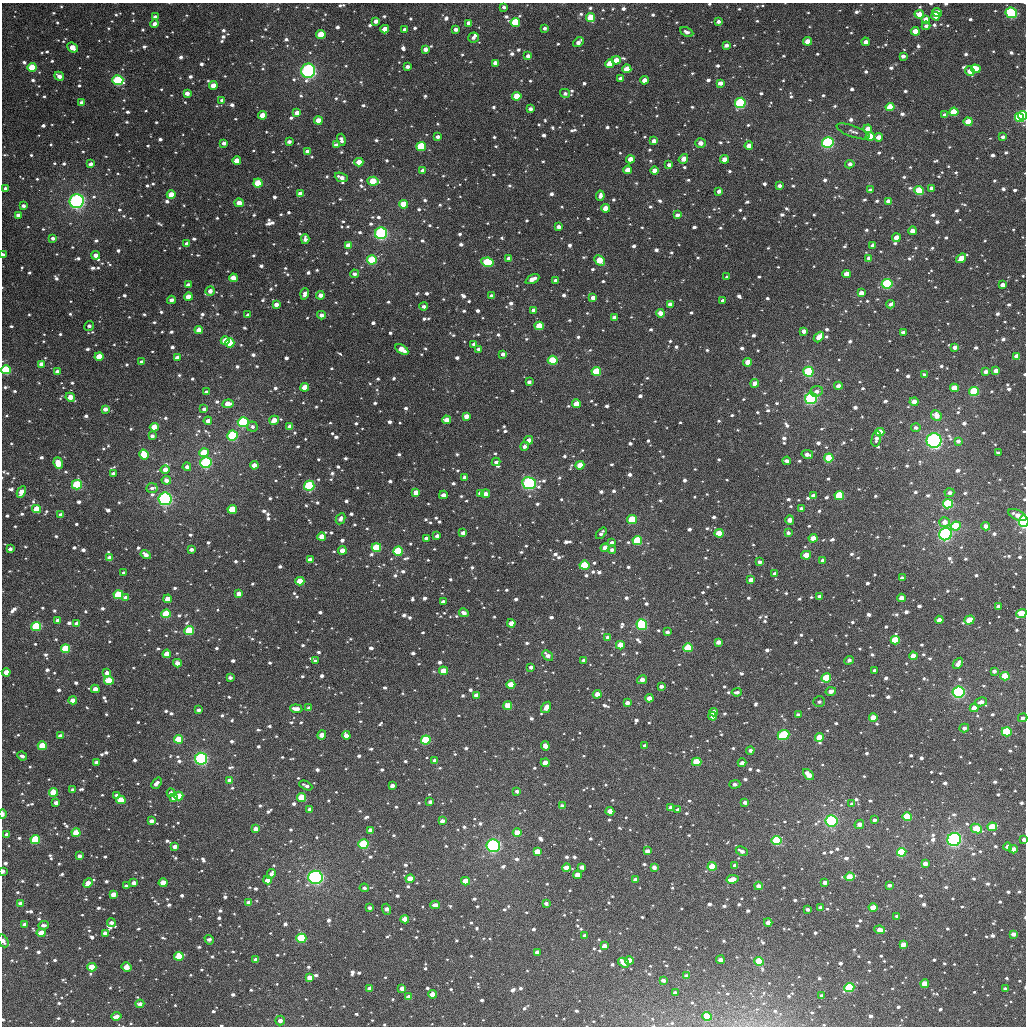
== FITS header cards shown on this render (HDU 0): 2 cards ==
NAXIS1  =                 1024
NAXIS2  =                 1024

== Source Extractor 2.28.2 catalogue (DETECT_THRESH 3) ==
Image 1024 x 1024 px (HDU 0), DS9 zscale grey, 1 PNG px = 1 image px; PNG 1028 x 1028 px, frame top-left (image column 1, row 1024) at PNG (2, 3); each listed source drawn as its Kron ellipse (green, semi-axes under 4 px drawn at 4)
Background 3830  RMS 75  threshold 225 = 3 sigma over >= 5 px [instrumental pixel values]
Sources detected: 1626; of the 1626, the 500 brightest by FLUX_AUTO listed and drawn (1126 fainter detections omitted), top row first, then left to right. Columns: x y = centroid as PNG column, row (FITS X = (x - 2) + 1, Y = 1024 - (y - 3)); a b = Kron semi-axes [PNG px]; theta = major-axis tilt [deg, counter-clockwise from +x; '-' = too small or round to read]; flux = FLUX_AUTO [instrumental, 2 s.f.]
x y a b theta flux
504 7 4 3 - 1.7e+04
937 13 5 3 - 7.0e+04
1011 13 6 5 - 3.7e+05
919 14 5 4 - 6.7e+04
936 16 4 4 - 5.1e+04
155 17 4 4 - 2.4e+04
591 18 4 4 - 1.6e+05
926 19 4 4 - 3.8e+04
376 21 4 3 - 3.0e+04
515 22 5 4 - 3.4e+05
718 22 4 4 - 2.3e+04
469 23 4 4 - 2.8e+04
155 24 4 4 - 3.6e+04
926 26 4 3 - 1.8e+04
545 28 3 3 - 1.8e+04
385 29 4 4 - 6.8e+04
456 29 4 3 - 2.8e+04
405 30 3 3 - 1.9e+04
915 31 4 4 - 8.9e+04
687 32 7 4 -25 2.2e+04
321 35 4 4 - 1.6e+05
473 38 5 5 - 1.8e+04
808 41 4 4 - 8.4e+04
578 42 6 4 40 2.7e+04
866 42 4 4 - 3.7e+04
726 45 4 3 - 2.2e+04
72 47 6 4 -40 6.7e+04
425 49 4 4 - 3.2e+04
528 56 4 4 - 3.0e+04
903 56 4 3 - 2.5e+04
616 60 4 4 - 6.8e+04
495 63 4 4 - 4.7e+04
610 64 4 4 - 1.4e+05
32 67 4 4 - 1.6e+05
407 67 4 3 - 2.1e+04
627 69 4 4 - 9.7e+04
976 69 5 4 - 9.2e+04
308 71 7 7 - 8.2e+05
970 71 5 4 - 5.6e+04
59 76 5 3 - 3.2e+04
620 78 4 4 - 1.9e+04
118 80 5 5 - 3.7e+05
644 80 4 4 - 4.5e+04
720 83 4 4 - 3.3e+04
213 85 4 4 - 6.2e+04
187 93 4 3 - 3.1e+04
565 93 5 4 - 1.8e+04
517 96 4 4 - 2.0e+05
222 100 4 3 - 2.0e+04
82 103 4 4 - 3.1e+04
740 103 5 5 - 5.9e+05
890 107 4 4 - 1.5e+05
530 109 4 3 - 2.4e+04
954 112 4 4 - 2.0e+05
297 113 4 4 - 5.3e+04
262 115 4 4 - 8.3e+04
945 115 4 3 - 2.9e+04
1023 115 5 4 - 4.7e+05
1020 118 5 4 - 4.7e+05
318 121 4 4 - 8.9e+04
968 122 4 4 - 1.1e+05
868 129 4 4 - 6.2e+04
853 131 17 5 -20 2.5e+04
870 136 4 4 - 1.2e+05
437 137 4 3 - 2.1e+04
878 137 4 4 - 4.5e+04
1003 137 4 3 - 2.0e+04
341 140 6 3 -74 2.2e+04
654 141 4 4 - 4.0e+04
289 142 4 3 - 2.1e+04
828 142 6 5 - 7.6e+05
224 143 4 3 - 2.4e+04
700 143 5 4 - 3.7e+04
336 145 4 3 - 2.4e+04
421 146 5 4 - 3.9e+05
749 146 4 4 - 5.3e+04
307 151 4 4 - 3.1e+04
630 159 4 4 - 5.8e+04
683 159 5 4 - 6.5e+04
724 159 4 4 - 5.6e+04
237 161 4 4 - 9.8e+04
359 162 4 4 - 6.5e+04
91 164 4 3 - 2.1e+04
850 164 4 4 - 2.5e+04
669 165 4 3 - 2.3e+04
628 170 4 4 - 6.7e+04
422 171 4 3 - 2.4e+04
655 171 4 4 - 5.1e+04
341 177 7 3 -23 3.5e+04
373 181 6 4 -5 1.3e+05
258 183 4 4 - 1.6e+05
779 186 4 3 - 2.1e+04
5 188 4 3 - 1.8e+04
931 188 4 4 - 2.6e+04
870 190 4 4 - 1.8e+04
919 190 5 4 - 2.4e+05
719 191 4 3 - 2.9e+04
300 193 4 4 - 3.3e+04
171 195 4 4 - 9.1e+04
600 196 5 4 - 2.8e+04
77 201 7 7 - 1.1e+06
888 201 4 4 - 3.9e+04
239 203 5 4 - 5.3e+04
403 204 4 4 - 1.6e+05
23 206 4 3 - 1.9e+04
605 208 4 4 - 6.8e+04
18 215 4 3 - 2.2e+04
677 215 4 3 - 2.4e+04
559 227 4 3 - 2.7e+04
912 231 4 4 - 5.0e+04
381 233 6 6 - 7.0e+05
53 238 4 3 - 2.0e+04
896 238 4 4 - 7.8e+04
305 239 5 4 - 2.5e+04
187 244 4 4 - 4.3e+04
348 245 4 4 - 4.4e+04
873 246 4 4 - 3.2e+04
3 255 3 3 - 2.1e+04
96 255 4 4 - 3.8e+04
869 258 4 3 - 2.5e+04
961 258 5 4 - 8.9e+04
509 259 4 4 - 3.8e+04
372 260 5 4 - 3.0e+05
600 260 6 4 -45 1.2e+05
487 262 6 4 -9 3.0e+05
354 274 4 4 - 2.3e+04
847 274 4 4 - 8.7e+04
727 277 4 3 - 1.8e+04
233 278 4 4 - 6.9e+04
532 279 7 4 27 5.3e+04
555 281 4 3 - 2.4e+04
887 284 5 5 - 5.6e+05
188 285 4 3 - 2.5e+04
1002 285 4 4 - 3.6e+04
210 291 5 4 - 3.2e+04
861 293 4 4 - 4.5e+04
305 294 6 4 71 2.8e+04
320 295 4 4 - 3.5e+04
491 296 4 3 - 1.8e+04
188 297 4 4 - 5.1e+04
593 298 4 4 - 4.2e+04
171 300 4 3 - 2.2e+04
723 300 4 3 - 1.9e+04
276 304 4 3 - 3.3e+04
670 304 4 3 - 3.7e+04
890 304 4 3 - 2.1e+04
424 306 4 4 - 2.0e+04
533 310 4 3 - 2.0e+04
660 313 4 4 - 6.0e+04
248 315 4 3 - 2.3e+04
321 315 4 4 - 3.2e+04
614 318 4 4 - 2.8e+04
89 326 5 4 - 2.0e+04
539 326 4 4 - 1.7e+05
199 330 4 4 - 5.8e+04
804 331 4 3 - 3.4e+04
903 332 4 3 - 2.5e+04
819 337 6 4 49 7.3e+04
225 341 4 4 - 1.1e+05
230 343 4 4 - 1.1e+05
474 344 4 3 - 2.4e+04
955 347 4 3 - 3.0e+04
402 349 7 4 -32 7.6e+04
479 349 4 3 - 1.7e+04
503 354 4 3 - 2.5e+04
1017 356 4 4 - 5.6e+04
99 357 4 4 - 1.1e+05
177 358 4 4 - 3.5e+04
553 360 5 4 - 2.0e+05
142 362 3 3 - 1.9e+04
748 362 4 4 - 9.1e+04
41 364 4 3 - 4.6e+04
6 370 5 4 - 4.3e+05
596 371 5 4 - 2.6e+05
996 371 4 4 - 4.5e+04
57 372 4 4 - 4.6e+04
808 372 5 5 - 4.5e+05
986 372 4 4 - 2.7e+04
925 375 4 3 - 2.5e+04
529 382 4 3 - 2.0e+04
755 383 4 4 - 6.5e+04
838 386 4 4 - 3.5e+04
305 387 4 4 - 1.0e+05
954 388 4 4 - 9.8e+04
816 391 6 5 - 2.0e+04
974 391 5 4 - 2.7e+05
206 392 4 3 - 1.8e+04
70 397 5 4 - 7.4e+04
811 398 6 5 - 6.6e+05
914 402 4 4 - 5.0e+04
228 404 6 4 7 7.0e+04
577 404 4 4 - 9.6e+04
105 409 4 3 - 3.2e+04
204 409 4 3 - 2.1e+04
466 416 4 4 - 5.1e+04
936 416 5 5 - 5.5e+04
274 420 5 4 - 6.5e+04
447 420 4 4 - 5.1e+04
208 421 4 4 - 2.6e+04
243 422 5 5 - 6.0e+05
154 427 4 4 - 1.6e+05
252 427 5 5 - 1.8e+04
290 427 4 4 - 4.9e+04
916 428 5 4 - 1.9e+04
880 432 4 4 - 1.2e+05
232 435 5 5 - 5.9e+05
152 436 4 3 - 1.9e+04
876 439 8 4 76 2.4e+04
529 440 4 4 - 4.5e+04
934 440 7 7 - 1.1e+06
958 441 4 3 - 2.0e+04
525 446 4 4 - 2.5e+04
204 453 4 4 - 1.6e+05
998 453 4 3 - 1.9e+04
807 454 6 3 -12 2.9e+04
144 455 5 4 - 2.7e+05
829 458 5 4 - 2.4e+05
787 461 4 3 - 2.6e+04
496 462 4 4 - 1.9e+04
58 463 6 4 -68 9.8e+04
206 463 5 5 - 6.7e+05
254 465 4 4 - 4.5e+04
580 465 4 4 - 9.5e+04
187 467 4 4 - 2.7e+04
165 470 4 4 - 4.9e+04
113 473 4 3 - 1.7e+04
465 477 4 3 - 2.4e+04
166 480 4 4 - 3.4e+04
529 483 7 6 - 6.3e+05
77 485 5 4 - 3.4e+05
309 486 5 5 - 3.2e+05
152 488 6 4 5 1.9e+04
21 492 6 4 63 8.4e+04
416 492 4 4 - 4.7e+04
480 493 4 3 - 1.9e+04
949 493 5 4 - 2.1e+04
485 494 4 4 - 5.2e+04
443 495 4 3 - 3.3e+04
813 495 4 3 - 2.1e+04
839 496 5 4 - 4.4e+05
165 499 6 6 - 8.3e+05
948 504 5 4 - 4.1e+05
36 509 4 4 - 1.1e+05
232 509 5 4 - 1.8e+05
801 509 4 3 - 2.2e+04
61 515 4 3 - 2.8e+04
1017 515 10 5 -26 4.3e+04
340 519 6 4 62 2.4e+04
632 519 5 4 - 2.3e+05
790 520 4 4 - 5.8e+04
1024 521 6 4 83 6.1e+05
944 522 5 5 - 4.2e+04
956 526 5 4 - 2.3e+05
986 526 4 4 - 2.9e+04
463 533 4 4 - 3.9e+04
601 533 7 3 50 1.8e+04
719 533 4 4 - 1.8e+05
788 533 4 3 - 1.8e+04
945 534 6 6 - 8.9e+05
437 536 4 3 - 2.2e+04
322 537 4 4 - 8.0e+04
426 538 4 3 - 2.2e+04
813 538 4 4 - 7.5e+04
637 540 5 4 - 3.6e+05
612 543 4 4 - 3.6e+04
376 547 5 4 - 3.8e+05
605 548 4 4 - 5.6e+04
10 549 4 3 - 2.3e+04
191 549 4 3 - 2.2e+04
342 550 4 4 - 3.9e+04
612 550 4 4 - 2.1e+04
398 551 5 4 - 4.4e+05
146 555 5 4 - 3.2e+04
806 555 5 4 - 1.1e+05
110 558 4 4 - 5.0e+04
310 560 4 4 - 5.1e+04
823 560 4 3 - 3.1e+04
759 562 4 4 - 1.7e+04
584 565 5 4 - 2.1e+05
123 573 3 3 - 1.7e+04
774 574 4 3 - 1.9e+04
902 578 4 3 - 2.0e+04
751 580 4 4 - 4.7e+04
300 581 4 4 - 1.6e+05
239 594 4 4 - 3.9e+04
118 595 5 4 - 3.3e+05
819 596 4 3 - 2.0e+04
126 597 4 3 - 3.0e+04
902 598 4 4 - 5.9e+04
168 599 4 4 - 7.0e+04
443 602 4 3 - 2.9e+04
998 606 4 3 - 1.9e+04
464 613 5 4 - 2.7e+04
1021 613 5 4 - 1.6e+05
166 614 5 4 - 2.0e+05
58 620 4 4 - 3.1e+04
939 620 4 3 - 5.4e+04
969 620 5 4 - 1.6e+05
77 623 4 4 - 4.2e+04
511 623 4 4 - 5.9e+04
642 625 5 5 - 4.3e+05
36 626 5 4 - 4.9e+05
189 631 5 4 - 2.7e+05
667 632 4 3 - 2.1e+04
608 637 4 4 - 2.4e+04
895 640 5 4 - 3.0e+05
718 642 4 4 - 3.2e+04
620 645 4 4 - 1.3e+05
688 648 5 4 - 2.4e+05
65 649 4 4 - 3.6e+05
167 654 4 4 - 9.4e+04
548 655 6 4 -44 3.3e+04
913 656 4 4 - 7.1e+04
584 660 4 3 - 2.4e+04
849 660 5 4 - 2.2e+04
315 661 4 3 - 1.9e+04
177 663 4 4 - 4.3e+04
958 663 6 4 52 3.4e+04
531 667 4 3 - 2.3e+04
875 670 3 3 - 1.9e+04
443 671 4 4 - 8.2e+04
994 671 4 3 - 2.2e+04
6 672 4 4 - 7.2e+04
107 673 4 4 - 3.3e+04
1005 676 4 4 - 1.4e+05
230 677 4 3 - 1.9e+04
826 678 5 4 - 2.8e+05
109 680 5 4 - 1.5e+05
642 680 5 4 - 4.0e+04
511 685 4 4 - 1.3e+05
661 686 4 3 - 2.1e+04
95 689 4 4 - 4.6e+04
831 691 5 3 - 3.1e+04
737 692 5 3 - 1.9e+04
959 692 6 5 - 6.5e+05
597 694 4 4 - 5.6e+04
476 695 4 4 - 4.7e+04
649 698 4 4 - 5.1e+04
73 700 4 4 - 4.8e+04
819 702 6 5 - 1.8e+04
981 702 6 4 10 3.6e+04
627 703 4 3 - 2.9e+04
508 706 4 4 - 8.1e+04
546 707 6 4 56 4.8e+04
309 708 4 4 - 2.1e+04
974 708 4 4 - 5.8e+04
296 709 6 4 -6 4.7e+04
198 710 4 3 - 1.9e+04
713 712 4 4 - 4.9e+04
798 715 4 3 - 2.0e+04
713 716 4 3 - 3.7e+04
873 718 4 4 - 8.2e+04
1023 718 5 4 - 2.0e+04
964 728 5 4 - 2.2e+04
1007 732 5 4 - 5.3e+05
322 735 5 4 - 5.2e+04
346 735 4 4 - 4.6e+04
784 735 6 4 21 3.9e+05
60 736 4 3 - 3.7e+04
819 737 4 4 - 9.1e+04
179 739 4 4 - 2.2e+05
426 740 5 4 - 3.9e+05
42 746 4 4 - 1.9e+05
545 746 5 4 - 3.4e+04
645 746 4 3 - 1.8e+04
750 750 4 4 - 2.0e+04
22 756 5 4 - 1.8e+04
201 759 6 6 - 6.7e+05
435 761 4 3 - 2.7e+04
96 762 4 3 - 2.2e+04
697 762 4 4 - 2.4e+05
545 763 4 4 - 5.7e+04
742 763 4 3 - 2.3e+04
808 775 6 4 -46 5.9e+04
230 780 4 4 - 4.1e+04
156 783 6 3 49 2.4e+04
735 784 5 3 - 2.2e+04
306 786 7 3 -27 2.0e+04
392 786 4 3 - 3.0e+04
73 790 4 3 - 1.7e+04
517 791 4 3 - 1.9e+04
53 792 4 4 - 1.8e+05
171 793 4 4 - 3.2e+04
117 795 4 3 - 1.8e+04
179 796 4 4 - 1.3e+05
301 797 4 4 - 1.5e+05
174 798 4 4 - 4.3e+04
121 800 4 4 - 1.8e+05
430 802 4 3 - 1.7e+04
745 802 4 4 - 2.5e+04
56 803 4 4 - 3.4e+04
852 804 4 3 - 1.7e+04
562 806 4 3 - 3.1e+04
670 808 4 4 - 4.3e+04
310 809 4 3 - 2.9e+04
678 809 4 3 - 2.0e+04
610 811 4 4 - 7.4e+04
3 814 5 2 - 2.6e+04
907 817 5 4 - 3.2e+05
874 820 3 3 - 1.8e+04
151 821 4 3 - 2.8e+04
442 821 4 3 - 2.5e+04
832 821 6 5 - 1.1e+06
859 824 5 4 - 3.9e+04
992 827 5 4 - 1.8e+05
976 828 6 4 -27 1.6e+05
256 829 4 4 - 4.1e+04
370 830 4 4 - 2.7e+04
76 833 4 4 - 1.1e+05
517 833 4 4 - 9.1e+04
7 834 4 4 - 3.4e+04
954 839 7 6 - 9.2e+05
1024 839 3 3 - 2.5e+04
35 840 5 4 - 3.1e+05
776 841 5 4 - 4.6e+05
363 844 5 4 - 3.4e+05
493 846 7 6 - 7.8e+05
175 847 4 4 - 3.3e+04
1008 847 4 4 - 4.3e+04
1013 849 4 4 - 4.5e+04
537 851 4 4 - 6.7e+04
647 851 4 4 - 3.3e+04
742 851 6 4 -25 2.6e+04
902 852 5 4 - 2.7e+05
79 856 4 3 - 2.5e+04
925 863 4 4 - 4.3e+04
735 865 4 3 - 3.3e+04
712 866 4 4 - 1.6e+05
582 867 4 3 - 2.4e+04
654 867 4 4 - 2.5e+04
566 868 4 4 - 5.7e+04
3 871 3 3 - 2.7e+04
271 874 5 4 - 2.1e+04
577 875 4 4 - 4.7e+04
315 877 7 6 - 8.7e+05
849 877 5 4 - 9.0e+04
410 879 4 4 - 1.2e+05
732 879 6 4 11 8.4e+04
268 880 4 4 - 5.4e+04
635 880 4 4 - 3.4e+04
465 881 4 4 - 1.5e+05
825 882 4 3 - 2.9e+04
88 883 5 4 - 7.1e+04
134 883 4 3 - 4.1e+04
163 883 4 4 - 9.9e+04
889 885 4 3 - 1.9e+04
126 886 4 3 - 2.0e+04
758 886 4 3 - 2.9e+04
364 888 4 4 - 1.8e+04
113 894 4 4 - 5.2e+04
20 903 4 4 - 3.9e+04
249 903 4 4 - 5.3e+04
546 903 4 3 - 1.7e+04
435 905 4 4 - 3.9e+04
369 908 3 3 - 1.7e+04
820 908 4 3 - 2.9e+04
873 908 4 4 - 6.8e+04
387 909 5 4 - 3.2e+04
808 909 4 3 - 1.8e+04
897 916 4 3 - 1.9e+04
405 919 4 4 - 7.7e+04
768 922 4 4 - 4.5e+04
111 923 4 4 - 2.5e+04
25 924 4 3 - 3.0e+04
43 925 5 3 - 2.1e+04
880 930 5 4 - 5.9e+04
41 933 4 4 - 1.1e+05
105 933 4 3 - 3.4e+04
1013 934 4 3 - 3.3e+04
585 935 4 3 - 2.4e+04
301 938 5 4 - 4.0e+05
209 940 5 4 - 2.2e+04
3 941 7 4 -63 2.8e+04
903 944 4 4 - 5.7e+04
604 946 4 4 - 5.0e+04
537 952 4 3 - 3.3e+04
179 956 5 4 - 1.8e+05
256 960 4 4 - 4.1e+04
629 960 4 4 - 5.7e+04
720 960 4 4 - 3.5e+04
759 961 4 4 - 2.6e+05
624 963 6 4 -34 7.4e+04
92 967 4 4 - 1.3e+05
127 967 5 4 - 7.3e+04
686 975 4 3 - 1.8e+04
309 978 4 4 - 6.0e+04
663 980 4 3 - 2.7e+04
925 984 4 4 - 1.0e+05
369 988 4 4 - 3.6e+04
402 988 4 4 - 4.0e+04
849 988 5 4 - 3.4e+05
1005 989 4 3 - 2.0e+04
675 993 4 3 - 2.2e+04
432 994 4 4 - 5.5e+04
822 996 4 3 - 2.5e+04
408 997 4 4 - 3.2e+04
140 1004 4 4 - 3.6e+04
116 1016 5 4 - 4.7e+04
707 1016 5 4 - 2.0e+05
280 1021 5 5 - 3.3e+04
At the frame edge (FLAGS 8, measured only in part): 9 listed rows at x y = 3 255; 6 370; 1024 521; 1021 613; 1023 718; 3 814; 1024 839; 3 871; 3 941
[1126 fainter detections neither listed nor drawn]

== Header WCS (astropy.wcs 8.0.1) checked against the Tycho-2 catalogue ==
Header WCS as astropy/WCSLIB reads it (applying the file's SIP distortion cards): RA---TAN-SIP/DEC--TAN-SIP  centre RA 03:13:18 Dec +25:36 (48.32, +25.59 deg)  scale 8.67 arcsec/px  FOV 148.0' x 148.0'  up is +178 deg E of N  parity flipped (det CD > 0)
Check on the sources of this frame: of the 60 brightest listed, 59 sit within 13.0 arcsec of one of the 180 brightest Tycho-2 stars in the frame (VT <= 11.88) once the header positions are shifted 1.51 arcsec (0.39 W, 1.46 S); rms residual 4.51 arcsec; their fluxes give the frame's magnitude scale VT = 23.66 - 2.5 log10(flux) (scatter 0.37 mag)
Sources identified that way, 210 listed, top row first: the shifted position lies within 13.0 arcsec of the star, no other Tycho-2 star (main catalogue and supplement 1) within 26.0 arcsec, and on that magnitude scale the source's flux lands within +1.5 / -3 mag of the star's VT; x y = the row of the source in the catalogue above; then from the Tycho-2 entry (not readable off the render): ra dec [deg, ICRS J2000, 3 dp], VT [Tycho-2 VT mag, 2 dp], TYC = Tycho-2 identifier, HIP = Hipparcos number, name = IAU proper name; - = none
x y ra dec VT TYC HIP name
1011 13 47.064 +24.330 9.40 1783-92-1 - -
591 18 48.176 +24.389 11.57 1788-1098-1 - -
515 22 48.374 +24.408 11.04 1788-1321-1 - -
385 29 48.718 +24.437 11.61 1788-721-1 - -
915 31 47.316 +24.386 11.22 1787-1027-1 - -
321 35 48.887 +24.455 10.94 1788-606-1 - -
808 41 47.599 +24.423 11.10 1787-956-1 - -
610 64 48.119 +24.498 11.19 1787-845-1 - -
32 67 49.648 +24.559 10.63 1788-911-1 - -
627 69 48.074 +24.508 11.23 1787-1107-1 - -
976 69 47.151 +24.469 11.08 1787-877-1 - -
308 71 48.916 +24.544 8.13 1788-923-1 15181 -
118 80 49.420 +24.582 9.47 1788-1211-1 - -
187 93 49.235 +24.608 12.53 1788-1213-1 - -
517 96 48.361 +24.585 10.56 1788-1083-1 - -
740 103 47.770 +24.578 9.19 1787-1046-1 - -
890 107 47.373 +24.571 10.74 1787-806-1 - -
954 112 47.203 +24.575 10.55 1787-820-1 - -
297 113 48.942 +24.646 11.63 1788-1050-1 - -
945 115 47.227 +24.584 11.42 1787-1067-1 - -
1023 115 47.020 +24.575 9.22 1787-941-1 - -
1020 118 47.029 +24.581 10.61 1787-679-1 - -
318 121 48.884 +24.663 11.49 1788-1207-1 - -
968 122 47.164 +24.597 10.98 1787-1145-1 - -
868 129 47.429 +24.626 11.42 1787-1072-1 - -
870 136 47.421 +24.644 10.86 1787-526-1 - -
828 142 47.533 +24.663 8.86 1787-482-1 14718 -
421 146 48.610 +24.715 10.45 1788-909-1 - -
683 159 47.913 +24.719 12.50 1787-722-1 - -
724 159 47.805 +24.716 12.02 1787-1108-1 - -
237 161 49.097 +24.766 11.29 1788-1091-1 - -
628 170 48.060 +24.751 11.51 1787-740-1 - -
655 171 47.988 +24.750 11.52 1787-389-1 - -
373 181 48.735 +24.803 10.86 1788-1295-1 - -
258 183 49.039 +24.818 10.39 1788-1240-1 - -
919 190 47.285 +24.768 10.15 1787-991-1 - -
300 193 48.926 +24.840 11.78 1788-920-1 - -
171 195 49.268 +24.854 11.11 1788-1008-1 - -
77 201 49.517 +24.877 7.85 1788-382-1 15361 -
605 208 48.114 +24.846 11.68 1787-984-1 - -
912 231 47.297 +24.866 11.45 1787-638-1 - -
381 233 48.708 +24.928 8.63 1788-754-1 - -
509 259 48.366 +24.978 12.30 1788-289-1 - -
372 260 48.728 +24.993 9.81 1788-1110-1 - -
600 260 48.125 +24.971 10.94 1787-615-1 - -
487 262 48.423 +24.987 10.01 1788-823-1 15030 -
354 274 48.773 +25.028 11.89 1788-623-1 - -
233 278 49.095 +25.048 11.20 1788-1320-1 - -
887 284 47.358 +24.996 9.29 1787-846-1 - -
593 298 48.137 +25.062 11.84 1787-454-1 - -
660 313 47.956 +25.092 11.86 1787-847-1 - -
614 318 48.078 +25.108 12.41 1787-865-1 - -
539 326 48.277 +25.136 10.78 1788-1093-1 - -
199 330 49.182 +25.177 11.48 1788-1190-1 - -
804 331 47.573 +25.120 12.06 1787-486-1 - -
819 337 47.533 +25.133 12.20 1787-1137-1 - -
225 341 49.111 +25.200 11.44 1788-510-1 - -
230 343 49.098 +25.206 10.92 1788-1139-1 - -
1017 356 47.004 +25.155 11.69 1787-726-1 - -
553 360 48.237 +25.217 10.25 1788-1081-1 - -
748 362 47.718 +25.201 11.57 1787-641-1 - -
41 364 49.597 +25.272 11.95 1788-982-1 - -
6 370 49.692 +25.288 9.94 1788-1044-1 - -
596 371 48.120 +25.239 10.38 1787-361-1 - -
996 371 47.057 +25.193 11.79 1787-725-1 - -
808 372 47.556 +25.217 9.54 1787-963-1 - -
755 383 47.696 +25.251 11.76 1787-1085-1 - -
305 387 48.894 +25.306 11.19 1788-442-1 - -
974 391 47.113 +25.245 9.90 1787-630-1 - -
70 397 49.518 +25.349 11.65 1788-45-1 - -
811 398 47.546 +25.281 8.72 1787-760-1 - -
914 402 47.271 +25.277 11.79 1787-814-1 - -
228 404 49.099 +25.352 11.53 1788-725-1 - -
466 416 48.461 +25.360 12.13 1788-773-1 - -
936 416 47.209 +25.309 12.09 1787-1168-1 - -
243 422 49.055 +25.395 9.24 1788-860-1 - -
154 427 49.291 +25.415 10.79 1788-616-1 - -
880 432 47.358 +25.354 10.91 1787-955-1 - -
232 435 49.082 +25.428 9.62 1788-571-1 - -
529 440 48.292 +25.412 11.63 1788-311-1 - -
934 440 47.213 +25.368 7.84 1787-624-1 14621 -
204 453 49.157 +25.472 11.05 1788-964-1 - -
144 455 49.316 +25.482 10.64 1788-190-1 - -
829 458 47.490 +25.422 10.05 1787-650-1 - -
58 463 49.544 +25.511 11.20 1788-1089-1 - -
206 463 49.151 +25.496 8.98 1788-1024-1 - -
254 465 49.022 +25.498 12.02 1788-861-1 - -
580 465 48.153 +25.467 11.16 1788-218-1 - -
166 480 49.255 +25.542 12.27 1788-784-1 - -
529 483 48.286 +25.515 8.61 1788-1030-1 14984 -
77 485 49.493 +25.559 9.71 1788-856-1 - -
309 486 48.873 +25.542 9.48 1788-525-1 - -
21 492 49.638 +25.580 12.21 1788-1312-1 - -
416 492 48.588 +25.548 12.10 1788-495-1 - -
485 494 48.402 +25.545 11.62 1788-578-1 - -
839 496 47.457 +25.512 10.21 1787-1150-1 - -
165 499 49.256 +25.587 8.29 1788-496-1 15273 -
948 504 47.167 +25.518 9.67 1787-791-1 - -
36 509 49.598 +25.621 10.98 1788-1085-1 - -
632 519 48.008 +25.592 10.15 1787-481-1 - -
1024 521 46.960 +25.552 8.35 1787-676-1 14548 -
719 533 47.774 +25.616 11.19 1787-512-1 - -
945 534 47.170 +25.592 8.27 1787-616-1 14610 -
322 537 48.834 +25.664 11.28 1788-145-1 - -
637 540 47.991 +25.642 10.13 1787-1012-1 - -
612 543 48.059 +25.650 12.02 1787-1142-1 - -
376 547 48.687 +25.685 10.56 1788-263-1 - -
605 548 48.076 +25.663 11.60 1787-487-1 - -
191 549 49.181 +25.706 12.63 1788-1003-1 - -
398 551 48.629 +25.692 10.23 1788-420-1 - -
806 555 47.539 +25.659 12.50 1787-431-1 - -
110 558 49.398 +25.732 11.59 1788-1004-1 - -
584 565 48.130 +25.707 10.54 1787-218-1 - -
300 581 48.888 +25.773 10.99 1788-81-1 - -
118 595 49.372 +25.821 10.25 1788-1248-1 - -
126 597 49.352 +25.827 12.00 1788-19-1 - -
902 598 47.278 +25.751 11.27 1787-30-1 - -
1021 613 46.956 +25.773 11.16 1787-288-1 - -
166 614 49.243 +25.863 10.30 1788-26-1 - -
77 623 49.480 +25.894 11.94 1788-5-1 - -
511 623 48.319 +25.855 11.89 1788-550-1 - -
642 625 47.969 +25.845 9.47 1787-622-1 - -
36 626 49.589 +25.904 10.02 1788-297-1 - -
189 631 49.180 +25.902 10.01 1788-339-1 - -
895 640 47.289 +25.853 10.73 1787-1090-1 - -
688 648 47.842 +25.895 10.16 1787-400-1 - -
65 649 49.509 +25.955 10.24 1788-1290-1 - -
167 654 49.237 +25.960 11.02 1788-656-1 - -
913 656 47.239 +25.889 11.77 1787-97-1 - -
531 667 48.261 +25.958 12.59 1788-1080-1 - -
443 671 48.495 +25.975 11.23 1788-864-1 - -
6 672 49.666 +26.016 11.36 1788-422-1 - -
1005 676 46.991 +25.926 10.64 1787-554-1 - -
826 678 47.469 +25.952 10.26 1787-224-1 - -
109 680 49.389 +26.028 10.74 1788-978-1 - -
642 680 47.962 +25.976 12.69 1787-600-1 - -
511 685 48.313 +26.002 11.63 1788-832-1 - -
959 692 47.113 +25.970 8.68 1787-1048-1 - -
597 694 48.081 +26.016 11.94 1787-794-1 - -
476 695 48.404 +26.031 12.20 1788-154-1 - -
649 698 47.941 +26.020 12.43 1787-287-1 - -
508 706 48.319 +26.054 11.71 1788-891-1 - -
873 718 47.339 +26.042 11.04 1787-1035-1 - -
1007 732 46.979 +26.059 10.01 1787-516-1 - -
322 735 48.814 +26.141 11.60 1788-577-1 - -
784 735 47.576 +26.094 9.72 1787-118-1 - -
819 737 47.480 +26.096 10.96 1787-314-1 - -
179 739 49.197 +26.165 10.67 1788-1156-1 - -
426 740 48.535 +26.144 9.91 1788-555-1 - -
42 746 49.562 +26.191 10.54 1788-892-1 - -
201 759 49.135 +26.209 8.56 1788-463-1 15238 -
697 762 47.806 +26.168 10.65 1787-44-1 - -
545 763 48.213 +26.186 12.01 1788-395-1 - -
230 780 49.057 +26.258 12.14 1792-626-1 - -
53 792 49.529 +26.302 10.86 1792-569-1 - -
179 796 49.192 +26.301 11.54 1792-826-1 - -
301 797 48.862 +26.294 10.73 1792-559-1 - -
745 802 47.671 +26.261 11.97 1791-721-1 - -
56 803 49.520 +26.326 11.98 1792-1004-1 - -
562 806 48.161 +26.289 13.46 1792-538-1 - -
907 817 47.235 +26.276 10.30 1791-810-1 - -
832 821 47.437 +26.295 8.77 1791-1005-1 - -
992 827 47.005 +26.290 10.75 1791-779-1 - -
976 828 47.048 +26.296 10.45 1791-505-1 - -
256 829 48.981 +26.374 11.80 1792-765-1 - -
370 830 48.674 +26.366 13.74 1792-775-1 - -
76 833 49.464 +26.397 11.03 1792-1009-1 - -
517 833 48.279 +26.357 11.52 1792-382-1 - -
35 840 49.573 +26.417 9.84 1792-987-1 - -
776 841 47.582 +26.349 9.90 1791-863-1 - -
363 844 48.691 +26.401 9.68 1792-176-1 - -
493 846 48.342 +26.392 8.35 1792-887-1 15000 -
1013 849 46.945 +26.341 11.74 1791-883-1 - -
537 851 48.224 +26.401 11.88 1792-880-1 - -
902 852 47.245 +26.362 10.14 1791-605-1 - -
925 863 47.180 +26.386 11.62 1791-530-1 - -
712 866 47.751 +26.418 10.61 1791-1096-1 - -
654 867 47.908 +26.427 12.50 1791-1101-1 - -
566 868 48.143 +26.437 11.80 1792-998-1 - -
577 875 48.113 +26.453 12.26 1791-956-1 - -
315 877 48.817 +26.485 8.07 1792-863-1 - -
849 877 47.382 +26.428 11.47 1791-944-1 - -
410 879 48.562 +26.479 12.07 1792-543-1 - -
732 879 47.694 +26.447 12.23 1791-1051-1 - -
635 880 47.955 +26.460 12.36 1791-766-1 - -
88 883 49.428 +26.517 11.60 1792-639-1 - -
163 883 49.226 +26.511 11.43 1792-658-1 - -
113 894 49.358 +26.543 12.57 1792-419-1 - -
20 903 49.608 +26.572 12.42 1792-885-1 - -
435 905 48.492 +26.540 11.88 1792-841-1 - -
873 908 47.314 +26.499 10.96 1791-480-1 - -
897 916 47.249 +26.517 11.83 1791-813-1 - -
405 919 48.572 +26.577 11.92 1792-978-1 - -
880 930 47.294 +26.552 11.67 1791-814-1 - -
41 933 49.550 +26.641 11.33 1792-670-1 - -
105 933 49.377 +26.637 11.96 1792-589-1 - -
301 938 48.849 +26.632 9.79 1792-477-1 - -
604 946 48.032 +26.621 12.04 1791-968-1 - -
179 956 49.176 +26.686 10.99 1792-710-1 - -
256 960 48.969 +26.688 11.39 1792-878-1 - -
759 961 47.614 +26.641 10.18 1791-713-1 - -
624 963 47.978 +26.660 11.78 1791-940-1 - -
92 967 49.410 +26.720 10.80 1792-433-1 - -
309 978 48.823 +26.727 11.40 1792-855-1 - -
663 980 47.869 +26.698 12.23 1791-233-1 - -
369 988 48.660 +26.747 12.17 1792-771-1 - -
849 988 47.367 +26.694 9.79 1791-268-1 - -
432 994 48.489 +26.755 11.53 1792-521-1 - -
140 1004 49.277 +26.804 12.27 1792-492-1 - -
707 1016 47.746 +26.780 10.80 1791-572-1 - -